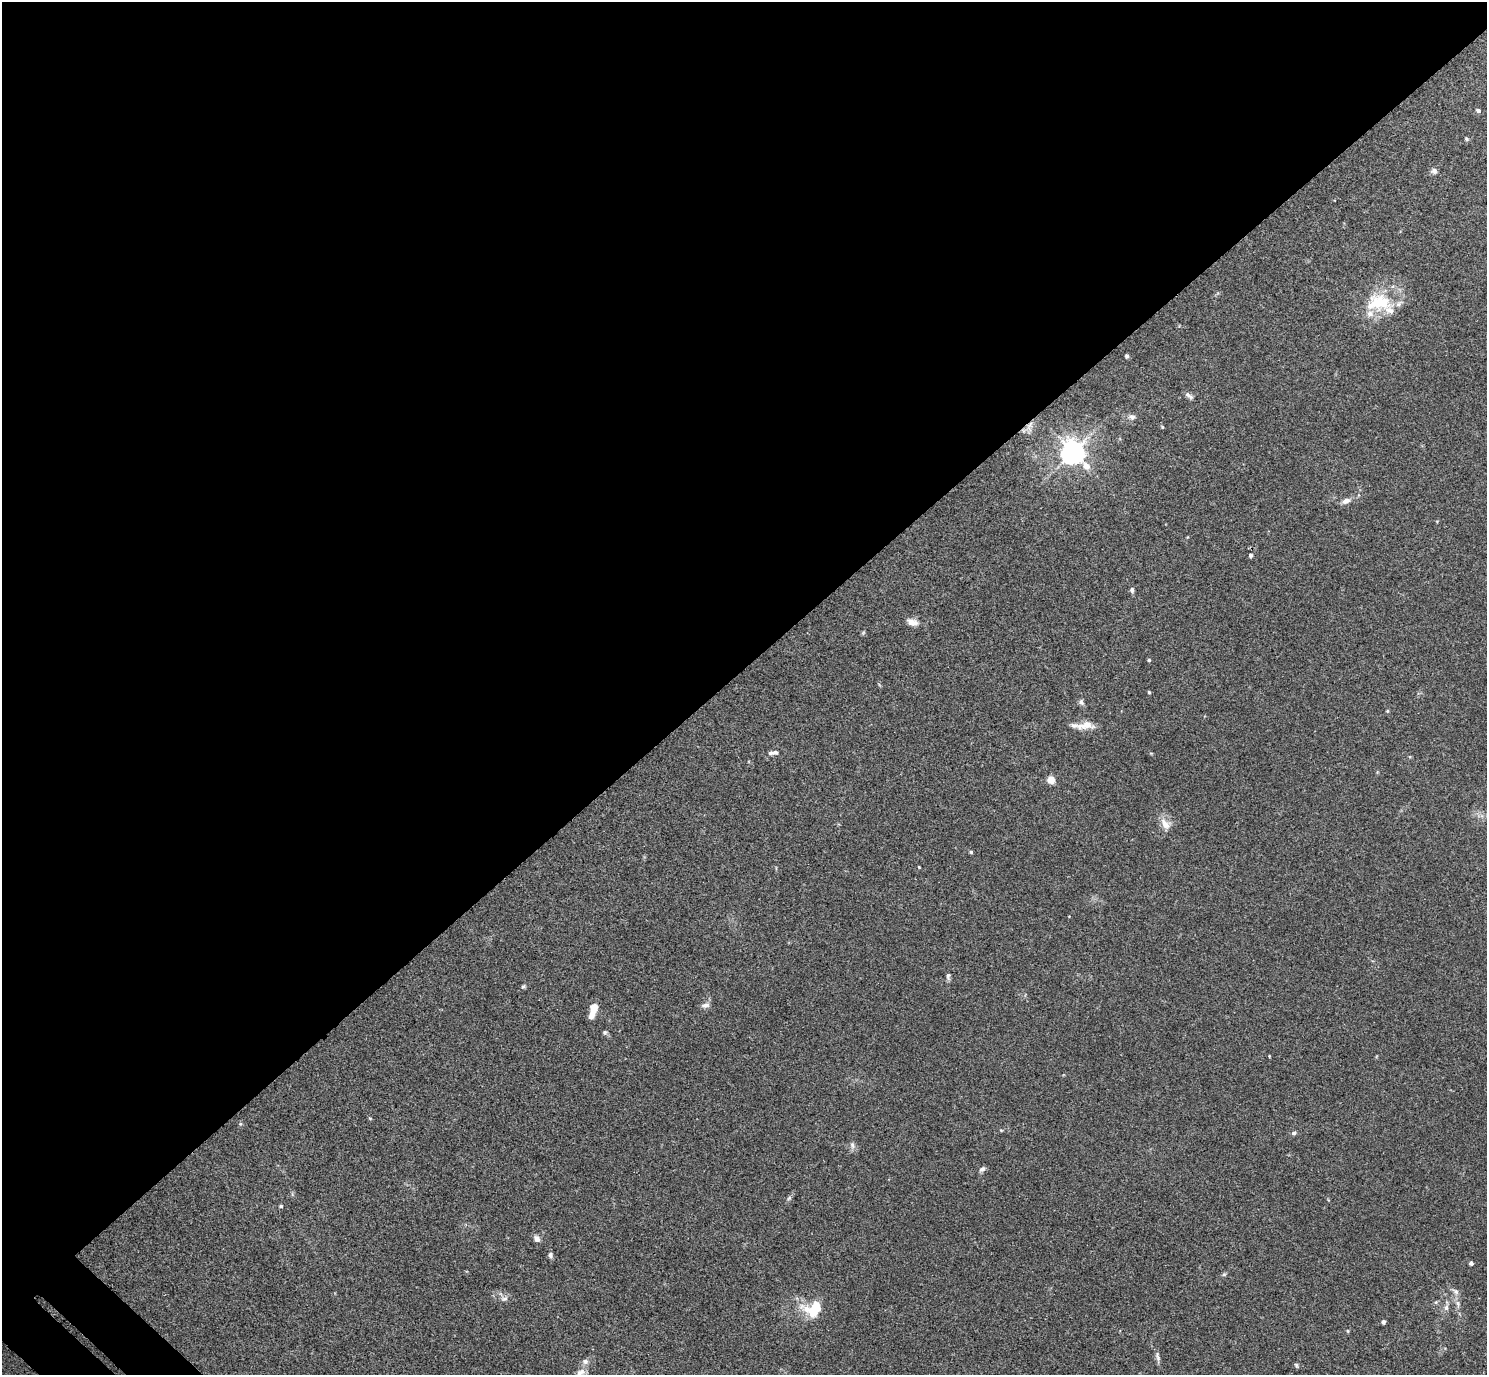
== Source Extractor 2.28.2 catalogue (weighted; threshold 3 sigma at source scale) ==
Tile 2 of 4 x 4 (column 2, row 1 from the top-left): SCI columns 1530-3014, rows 4317-5689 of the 6029 x 6028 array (HDU 1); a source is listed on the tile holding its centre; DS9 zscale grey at full resolution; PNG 1489 x 1377 px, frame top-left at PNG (2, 2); no overlay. Shown black and unused: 49% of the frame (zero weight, under 3 of 4 exposures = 5% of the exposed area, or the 3 px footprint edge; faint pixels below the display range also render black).
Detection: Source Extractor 2.28.2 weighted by HDU 2 'WHT'; one run over the whole footprint, this tile lists its part. Background 0.0522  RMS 0.0045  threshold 0.0202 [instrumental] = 3 sigma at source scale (4.5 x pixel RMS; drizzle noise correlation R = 1.50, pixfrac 1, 0.05/0.05 arcsec/px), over >= 5 px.
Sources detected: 57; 1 inside a brighter object's white glare — not listed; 5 inside a brighter listed object's ellipse — not listed separately; the other 51 listed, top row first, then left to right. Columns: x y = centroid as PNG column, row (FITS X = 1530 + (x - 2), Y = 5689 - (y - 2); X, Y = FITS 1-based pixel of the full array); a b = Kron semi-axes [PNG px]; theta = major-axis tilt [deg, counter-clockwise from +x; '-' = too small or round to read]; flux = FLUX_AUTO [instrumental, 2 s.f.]
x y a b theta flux
1478 110 6 4 -24 1.1
1466 139 6 4 -22 0.55
1434 171 8 7 - 1.5
1379 302 40 26 -3 21
1127 356 4 4 - 0.83
1189 395 12 5 -36 1.5
1132 417 9 6 -7 1.4
1030 426 16 7 75 2.9
1162 427 5 3 - 0.35
1073 452 9 7 -49 440
1346 501 11 6 20 2.6
1251 555 5 5 - 0.76
1132 590 7 5 -84 1.1
912 622 16 8 -18 3.1
863 633 6 4 19 0.51
1149 660 4 3 - 0.66
1149 692 4 3 - 0.57
1081 702 8 6 -68 1.1
1387 711 5 4 - 0.43
1085 725 25 9 4 5.4
775 752 10 6 12 1.4
1051 779 5 4 - 13
1165 824 19 11 -54 4.4
971 852 4 4 - 0.67
919 867 4 2 - 0.39
948 976 10 5 89 1.1
523 986 5 5 - 0.67
705 1005 11 7 15 1.8
594 1007 7 6 - 4
591 1016 9 6 52 2
605 1032 6 5 - 0.88
1294 1133 6 5 - 0.94
852 1145 10 5 -76 1.4
982 1169 9 5 33 1.3
789 1198 7 4 45 0.81
281 1206 5 4 - 0.6
537 1239 8 7 - 1.9
550 1255 7 5 89 1.1
1471 1263 4 3 - 1.3
1224 1274 6 4 1 0.62
1456 1291 10 6 -41 1.7
504 1299 10 6 21 1.5
1436 1302 6 4 71 0.53
1458 1304 10 5 -77 1.6
1446 1307 9 6 80 1.6
815 1309 18 10 64 12
1383 1322 4 4 - 1.1
1348 1331 5 3 - 0.38
1158 1357 14 5 -77 1.6
1296 1365 7 4 -71 0.66
580 1373 17 9 51 3.9
Overlapping masked pixels (flux is a lower limit): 1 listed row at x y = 1030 426
Isophote crosses this tile's border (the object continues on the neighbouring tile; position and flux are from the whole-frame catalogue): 1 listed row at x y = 580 1373